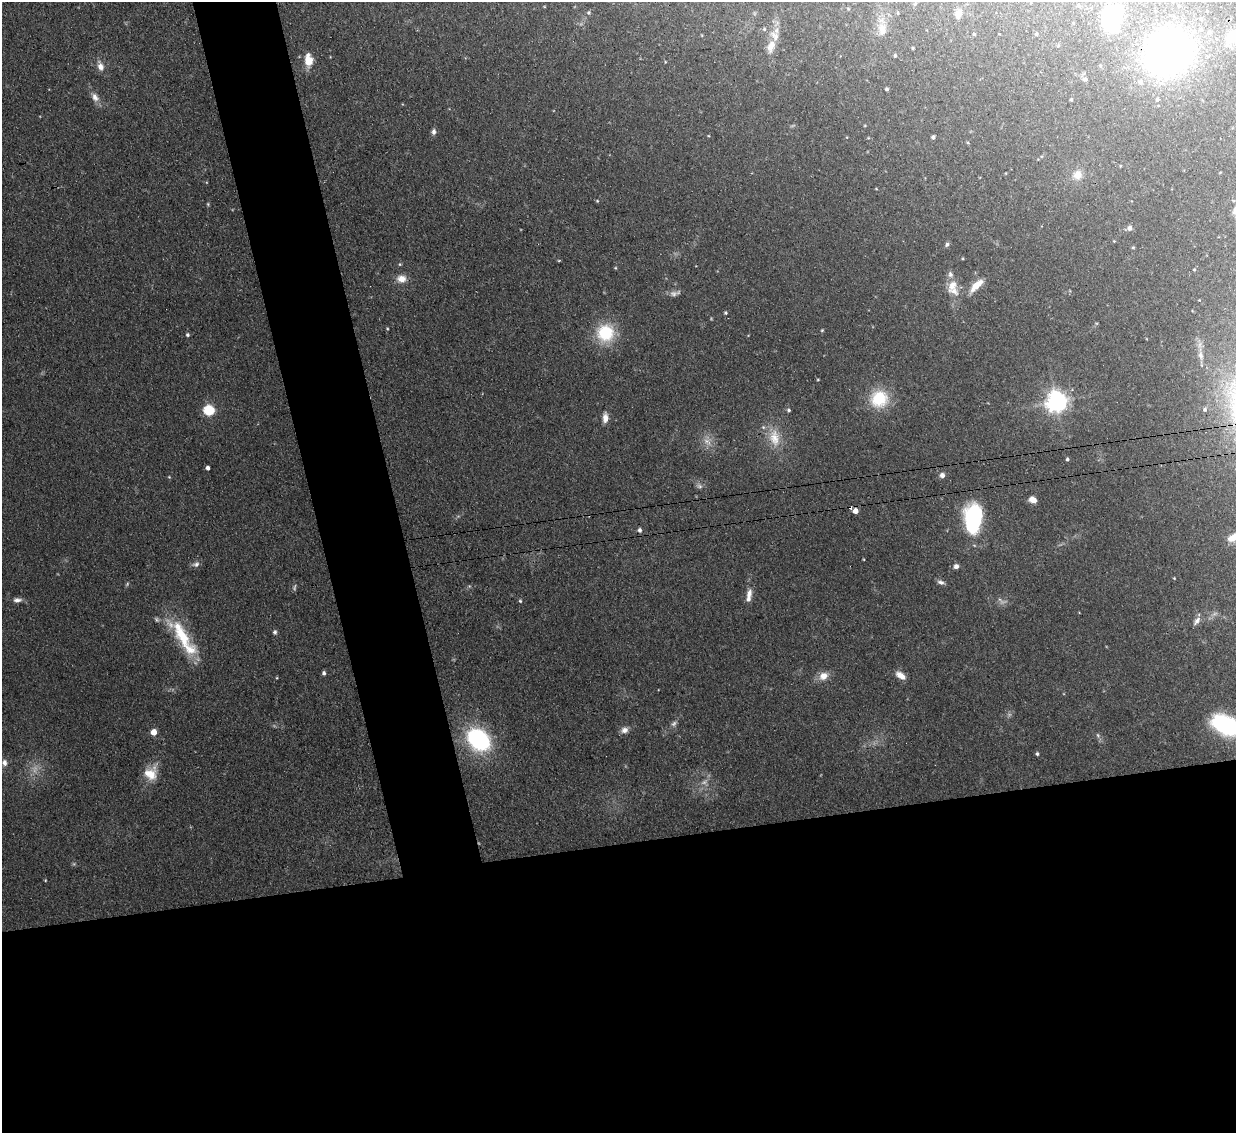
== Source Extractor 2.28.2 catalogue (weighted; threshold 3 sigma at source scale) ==
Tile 15 of 4 x 4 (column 3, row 4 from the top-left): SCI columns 2494-3727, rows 312-1442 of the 5021 x 5006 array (HDU 1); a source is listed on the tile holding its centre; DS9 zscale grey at full resolution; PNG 1238 x 1135 px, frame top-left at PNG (2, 2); no overlay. Shown black and unused: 31% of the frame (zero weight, under 3 of 4 exposures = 4% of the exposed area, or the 3 px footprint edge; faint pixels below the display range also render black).
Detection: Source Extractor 2.28.2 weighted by HDU 2 'WHT'; one run over the whole footprint, this tile lists its part. Background 0.0934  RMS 0.0052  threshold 0.0234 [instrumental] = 3 sigma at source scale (4.5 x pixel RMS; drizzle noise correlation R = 1.50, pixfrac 1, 0.05/0.05 arcsec/px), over >= 5 px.
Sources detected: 107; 7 too faint to see at this stretch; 2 inside a brighter object's white glare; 1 cosmic-ray / hot-pixel residue — not listed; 9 inside a brighter listed object's ellipse — not listed separately; the other 88 listed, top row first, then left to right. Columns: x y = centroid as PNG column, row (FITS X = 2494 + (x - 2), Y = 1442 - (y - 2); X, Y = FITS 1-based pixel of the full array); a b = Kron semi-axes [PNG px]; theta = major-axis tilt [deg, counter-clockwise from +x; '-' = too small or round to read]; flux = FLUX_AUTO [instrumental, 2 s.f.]
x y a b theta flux
1078 6 4 4 - 0.63
589 13 6 6 - 0.94
898 13 4 3 - 0.4
958 14 9 6 76 5
1112 17 17 13 74 65
764 29 5 5 - 0.8
882 29 19 12 -89 6.6
974 34 4 3 - 0.55
1036 34 4 4 - 0.81
1232 37 28 18 53 20
771 46 19 11 72 6.5
913 48 3 2 - 0.55
1169 53 47 42 39 230
895 56 4 3 - 0.66
308 60 18 11 -87 7.5
665 62 4 2 - 0.35
100 66 14 8 -75 4.2
1085 79 7 5 3 1.1
887 89 4 3 - 0.97
95 97 14 9 -58 4.1
1071 99 4 3 - 0.69
433 132 7 6 - 1.8
933 137 4 4 - 1.4
1120 166 5 3 - 0.4
1006 173 4 2 - 0.34
1077 175 11 9 51 5.9
597 201 5 4 - 0.55
208 204 5 4 - 0.6
1130 228 5 5 - 2.3
1114 241 3 3 - 0.35
947 244 6 5 - 1.2
1133 247 4 3 - 0.55
400 264 5 3 - 0.58
615 268 4 4 - 0.57
1194 269 4 3 - 0.43
401 279 12 10 -1 5.4
952 285 18 10 58 5.8
976 285 17 7 45 8.5
725 313 4 4 - 0.72
387 328 4 4 - 0.48
822 330 4 3 - 0.5
605 333 23 22 - 24
187 335 5 4 - 0.93
1201 355 10 7 -73 2.3
818 380 3 3 - 0.48
879 399 23 22 - 21
1056 402 7 7 - 400
1205 409 5 4 - 0.93
208 410 5 5 - 49
788 410 5 5 - 0.92
605 418 12 7 88 3.8
774 438 26 15 -80 12
707 441 14 11 -51 5.3
1067 459 4 4 - 0.89
207 468 4 4 - 2
942 475 6 6 - 2.4
169 477 4 3 - 0.47
699 486 11 7 -36 2
1033 500 8 6 -28 4.2
855 511 4 4 - 4.8
974 515 22 18 89 47
639 530 6 5 - 1.4
1234 537 15 8 25 7.4
863 559 4 2 - 0.39
196 564 11 7 12 2.1
956 566 7 6 - 1.9
941 582 10 6 -18 1.9
127 584 6 4 47 0.73
469 586 5 4 - 0.64
749 596 19 7 80 4.5
17 600 11 6 4 2.4
520 601 5 4 - 0.75
1002 601 16 8 -22 2.7
1197 621 13 7 52 2.6
275 632 7 5 89 1.2
181 634 53 17 -55 29
324 673 5 4 - 1.4
900 675 14 7 -35 4.4
823 676 13 10 28 5.4
1224 725 24 18 -35 59
624 730 10 8 19 2.8
154 732 5 4 - 7.4
1098 735 7 5 -69 1.3
479 740 16 12 -43 99
1037 754 5 4 - 0.89
4 763 9 7 -76 2.6
151 773 20 15 63 10
45 880 4 3 - 0.43
Overlapping masked pixels (flux is a lower limit): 2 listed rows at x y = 1232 37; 1169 53
Isophote crosses this tile's border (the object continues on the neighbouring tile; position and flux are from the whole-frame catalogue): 4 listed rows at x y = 1232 37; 1169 53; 1234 537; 1224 725